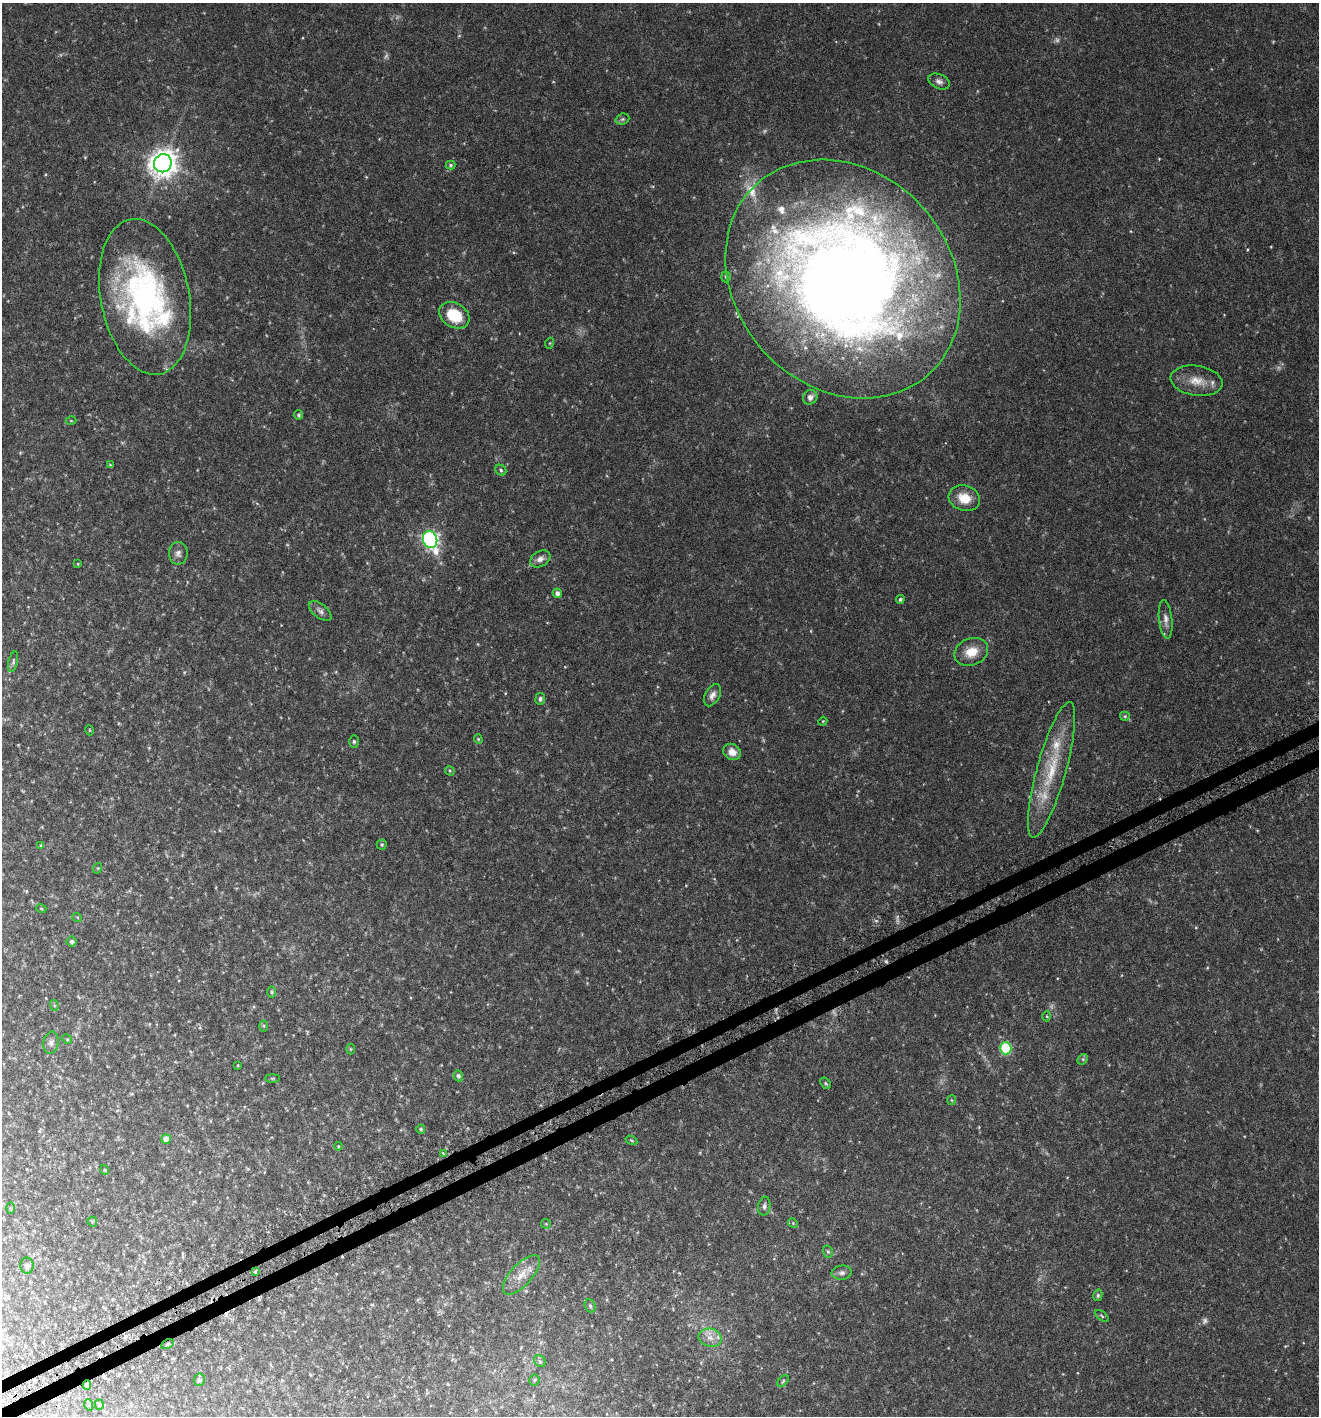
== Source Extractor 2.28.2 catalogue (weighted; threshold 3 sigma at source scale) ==
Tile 7 of 4 x 4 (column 3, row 2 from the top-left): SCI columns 2834-4150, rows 2867-4280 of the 5596 x 5729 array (HDU 1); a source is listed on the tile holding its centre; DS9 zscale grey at full resolution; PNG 1321 x 1418 px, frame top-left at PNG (2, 3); each listed source drawn as its Kron ellipse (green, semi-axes under 4 px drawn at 4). Shown black and unused: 2% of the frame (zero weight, under 3 of 6 exposures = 3% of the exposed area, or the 3 px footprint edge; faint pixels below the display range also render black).
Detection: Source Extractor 2.28.2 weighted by HDU 2 'WHT'; one run over the whole footprint, this tile lists its part. Background 0.0408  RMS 0.0042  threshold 0.017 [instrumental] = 3 sigma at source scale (4.09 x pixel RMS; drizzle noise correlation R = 1.36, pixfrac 0.8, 0.0396/0.0396 arcsec/px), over >= 5 px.
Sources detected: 94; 3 too faint to see at this stretch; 1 cosmic-ray / hot-pixel residue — neither listed nor drawn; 6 inside a brighter listed object's ellipse — not listed separately; the other 84 listed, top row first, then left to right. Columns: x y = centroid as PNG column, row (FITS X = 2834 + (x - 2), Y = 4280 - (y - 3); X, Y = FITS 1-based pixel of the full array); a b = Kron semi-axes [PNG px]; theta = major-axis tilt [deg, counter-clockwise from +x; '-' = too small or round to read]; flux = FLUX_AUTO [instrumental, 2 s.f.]
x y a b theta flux
939 81 11 7 -24 1.5
622 119 7 5 20 0.68
163 163 9 8 - 450
451 165 5 4 - 0.56
726 277 5 4 - 0.58
843 279 128 107 -47 580
145 297 79 44 -79 96
454 315 16 12 -31 11
550 343 5 3 - 0.35
1196 381 26 15 -9 6.4
810 397 8 7 - 1.8
298 415 5 4 - 0.62
71 421 5 3 - 0.39
110 465 4 4 - 0.38
501 470 6 5 - 0.72
964 498 16 12 -18 6.2
430 540 8 7 - 110
178 553 11 9 90 1.8
540 559 11 7 30 2
78 564 4 4 - 0.32
557 593 5 4 - 1.4
900 599 4 4 - 0.64
320 611 13 7 -38 1.6
1166 619 19 6 -84 2.2
971 652 17 13 22 6.1
13 662 10 4 78 0.79
712 695 12 7 61 1.8
540 699 6 5 - 0.87
1125 716 5 4 - 0.48
823 721 4 3 - 0.32
89 730 5 3 - 0.26
478 739 4 4 - 0.35
354 741 6 5 - 0.64
732 752 9 8 - 3.3
1051 770 70 14 74 20
450 771 5 4 - 0.42
41 845 4 3 - 0.37
382 845 5 5 - 0.56
98 868 5 3 - 0.35
41 908 5 3 - 0.32
77 917 5 3 - 0.3
72 942 5 5 - 0.94
272 992 6 4 -89 0.46
54 1005 5 3 - 0.41
1047 1016 5 3 - 0.34
264 1026 6 4 -89 0.44
67 1039 5 4 - 0.44
51 1043 11 7 80 1.6
1006 1048 6 6 - 28
350 1049 5 3 - 0.31
1083 1059 6 4 44 0.55
238 1065 4 2 - 0.25
458 1076 5 4 - 0.95
272 1078 7 4 0 0.42
826 1083 6 4 -55 0.51
952 1100 5 3 - 0.3
421 1129 4 4 - 0.54
166 1139 5 4 - 3.3
631 1140 6 3 -31 0.44
338 1146 4 3 - 0.32
443 1153 4 3 - 0.34
105 1170 5 3 - 0.32
764 1206 9 6 82 1.1
11 1208 6 4 -90 0.39
92 1222 5 4 - 0.42
793 1223 5 4 - 0.39
546 1224 5 4 - 0.44
828 1252 6 5 - 0.61
27 1266 8 6 -86 1.3
255 1272 3 3 - 0.93
842 1273 10 7 5 1.4
521 1275 25 10 47 5.4
1098 1295 6 4 77 0.65
590 1306 7 5 -68 0.72
1102 1316 8 4 -36 0.54
710 1338 11 9 -16 3
167 1344 7 4 27 0.74
540 1361 6 5 - 0.75
199 1380 6 5 - 0.85
534 1380 5 5 - 0.63
783 1381 7 4 46 0.56
87 1385 4 4 - 1.1
89 1405 6 3 -71 0.42
99 1405 5 4 - 0.52
Overlapping masked pixels (flux is a lower limit): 2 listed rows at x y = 167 1344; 87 1385